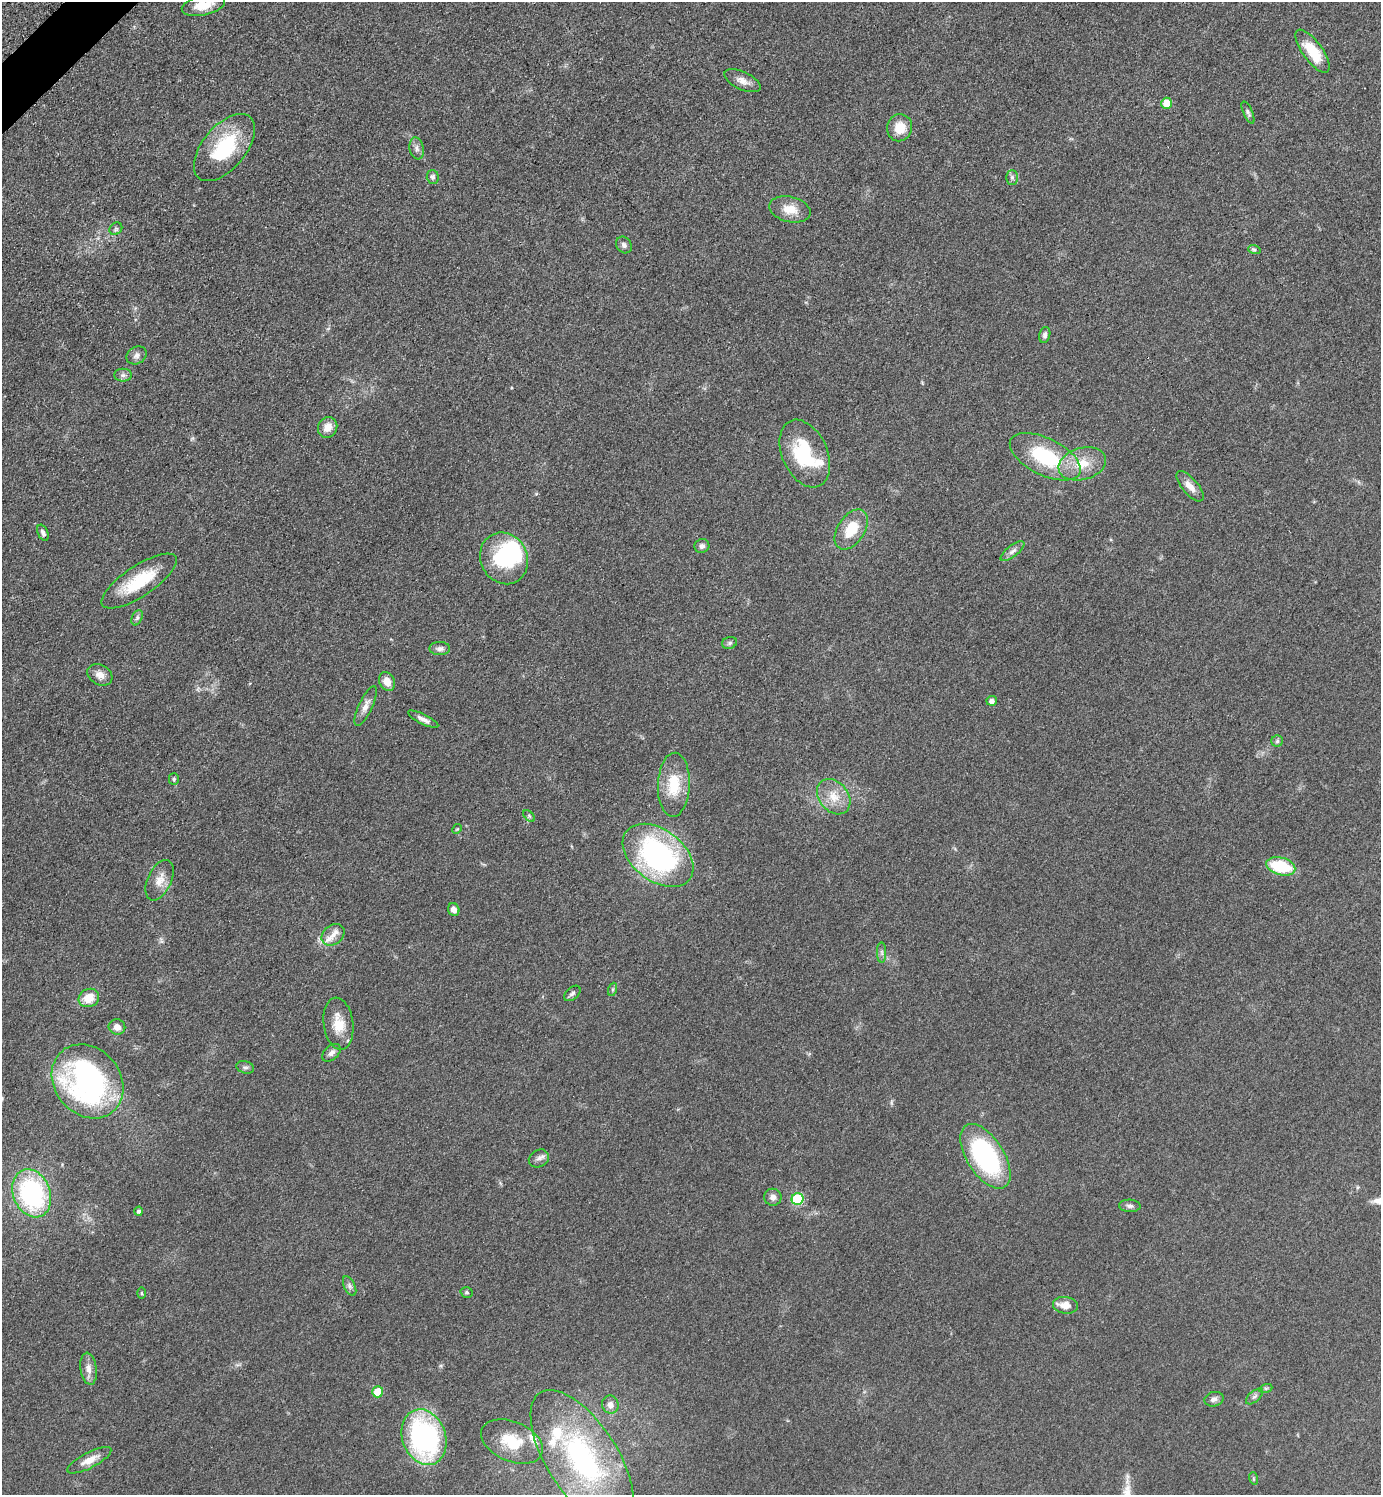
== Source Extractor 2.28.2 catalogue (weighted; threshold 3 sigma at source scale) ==
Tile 11 of 4 x 4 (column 3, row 3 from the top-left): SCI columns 2967-4345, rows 1506-2998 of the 6030 x 6036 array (HDU 1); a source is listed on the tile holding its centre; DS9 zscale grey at full resolution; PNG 1383 x 1497 px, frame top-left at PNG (2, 2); each listed source drawn as its Kron ellipse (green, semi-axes under 4 px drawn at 4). Shown black and unused: <1% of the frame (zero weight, under 3 of 5 exposures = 3% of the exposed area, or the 3 px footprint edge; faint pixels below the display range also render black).
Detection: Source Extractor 2.28.2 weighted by HDU 2 'WHT'; one run over the whole footprint, this tile lists its part. Background 0.0488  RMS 0.0059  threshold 0.0263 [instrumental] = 3 sigma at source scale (4.5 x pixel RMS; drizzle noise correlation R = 1.50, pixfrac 1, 0.05/0.05 arcsec/px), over >= 5 px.
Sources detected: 82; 1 inside a brighter object's white glare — neither listed nor drawn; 3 inside a brighter listed object's ellipse — not listed separately; the other 78 listed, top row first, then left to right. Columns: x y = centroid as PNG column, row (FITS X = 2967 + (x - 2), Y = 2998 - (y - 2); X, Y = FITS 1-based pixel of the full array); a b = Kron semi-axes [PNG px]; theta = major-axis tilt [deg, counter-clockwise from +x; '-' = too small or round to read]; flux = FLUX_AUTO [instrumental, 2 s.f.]
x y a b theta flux
203 5 22 10 12 11
1312 51 25 10 -54 18
742 81 19 9 -24 4.8
1167 103 5 5 - 11
1248 112 12 4 -65 1.5
900 128 13 12 - 10
224 147 40 21 50 39
417 148 11 7 -80 2.4
433 177 7 6 - 1.6
1012 177 7 6 - 1.5
790 209 21 12 -13 8.9
116 229 7 5 45 1.2
624 245 9 7 -53 2.1
1254 249 6 4 -19 0.93
1045 335 8 5 75 1.8
136 355 10 8 33 2.5
123 375 9 6 0 1.8
328 427 11 9 60 5.6
805 454 35 22 -66 36
1045 457 38 18 -26 43
1082 464 24 16 16 14
1190 486 19 8 -50 5
851 530 22 13 57 16
43 533 8 5 -66 1.8
702 546 7 7 - 2.2
1012 551 14 5 38 2.7
504 558 26 23 -61 41
139 581 44 15 33 27
137 618 8 5 65 1.4
729 643 8 5 16 1.3
440 649 10 6 -1 2.3
100 675 13 10 -29 4.5
387 682 10 7 -64 5.5
992 701 5 5 - 2.8
366 706 22 7 66 4.2
423 719 17 5 -26 3.2
1277 741 6 5 - 1.1
174 779 6 5 - 1.1
674 785 32 16 88 19
834 797 19 14 -50 11
529 816 7 4 -46 0.97
457 829 5 4 - 0.66
658 855 40 25 -37 120
1281 866 15 8 -15 29
160 880 21 12 66 7.1
454 910 6 5 - 3.6
333 935 12 9 37 5.2
882 953 10 4 -89 1.5
613 989 7 4 71 0.96
572 993 9 6 41 1.8
89 998 10 9 - 9.1
338 1024 26 14 -83 12
117 1027 8 7 - 4.1
331 1053 11 7 43 2.5
245 1067 9 6 -14 1.5
88 1081 40 33 -50 150
985 1156 36 18 -58 91
539 1158 10 8 30 2.6
32 1193 25 18 -68 81
773 1197 8 8 - 2.8
798 1199 6 6 - 36
1130 1206 11 6 -4 1.8
139 1211 5 4 - 1.6
350 1286 10 5 -64 1.8
467 1292 6 5 - 1
142 1293 5 3 - 0.73
1065 1305 12 8 -7 5.8
89 1369 16 8 -82 4.3
1266 1388 7 4 18 0.96
378 1392 5 5 - 13
1254 1396 10 5 41 1.7
1214 1399 10 7 14 2.4
610 1405 9 8 - 3.1
424 1437 28 21 -71 120
512 1442 32 20 -22 22
582 1459 78 35 -57 120
89 1460 24 8 27 7
1253 1478 6 4 -71 0.81
Isophote crosses this tile's border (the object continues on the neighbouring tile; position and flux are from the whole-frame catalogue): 1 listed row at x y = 203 5